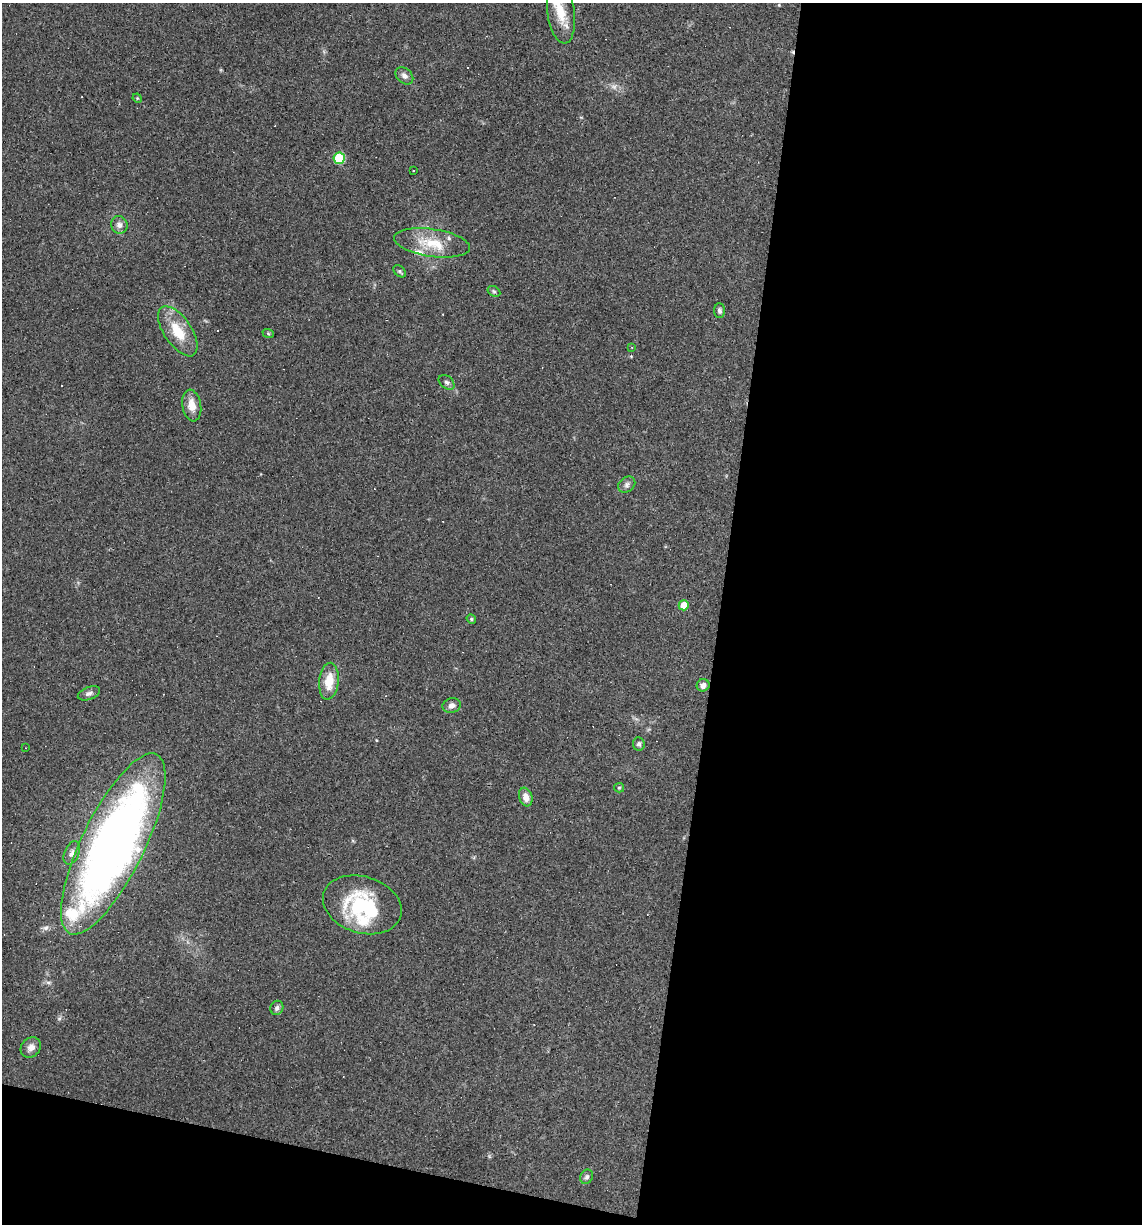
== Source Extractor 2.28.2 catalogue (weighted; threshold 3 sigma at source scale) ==
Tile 16 of 4 x 4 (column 4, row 4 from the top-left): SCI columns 3536-4675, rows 1-1222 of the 4907 x 4887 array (HDU 1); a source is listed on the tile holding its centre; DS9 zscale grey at full resolution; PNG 1144 x 1226 px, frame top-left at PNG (2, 3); each listed source drawn as its Kron ellipse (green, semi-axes under 4 px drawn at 4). Shown black and unused: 40% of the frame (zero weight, under 3 of 4 exposures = <1% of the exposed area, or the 3 px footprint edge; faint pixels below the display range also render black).
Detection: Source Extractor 2.28.2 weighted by HDU 2 'WHT'; one run over the whole footprint, this tile lists its part. Background 0.0582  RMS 0.0049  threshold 0.022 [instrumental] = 3 sigma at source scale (4.5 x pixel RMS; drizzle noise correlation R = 1.50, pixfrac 1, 0.05/0.05 arcsec/px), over >= 5 px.
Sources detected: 47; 1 too faint to see at this stretch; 1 inside a brighter object's white glare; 9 cosmic-ray / hot-pixel residue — neither listed nor drawn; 4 inside a brighter listed object's ellipse — not listed separately; the other 32 listed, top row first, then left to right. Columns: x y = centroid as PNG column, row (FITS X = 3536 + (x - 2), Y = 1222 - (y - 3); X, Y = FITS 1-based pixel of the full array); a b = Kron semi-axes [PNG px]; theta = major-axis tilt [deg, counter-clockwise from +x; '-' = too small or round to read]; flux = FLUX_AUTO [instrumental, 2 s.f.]
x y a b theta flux
561 12 32 13 -82 12
404 76 10 7 -43 2.1
137 98 5 4 - 0.49
339 158 6 5 - 25
414 170 3 2 - 0.66
119 225 9 8 - 2.6
432 243 38 14 -8 15
400 271 7 5 -40 0.86
494 291 7 5 -31 0.83
720 311 7 5 -86 1.2
178 331 29 13 -56 14
268 333 6 4 -20 0.6
632 347 3 2 - 0.51
447 382 9 6 -39 1.4
192 405 16 9 -81 5.6
627 485 9 7 40 1.7
684 605 5 5 - 6.9
471 619 5 4 - 0.64
329 681 18 9 84 9.2
703 685 6 6 - 2.3
89 693 12 6 20 1.8
452 705 9 7 14 2.3
639 744 7 6 - 1.2
26 748 3 2 - 0.33
619 788 5 4 - 0.65
526 797 9 6 -72 3.9
113 844 99 31 64 420
72 853 12 7 68 2.4
362 905 40 28 -18 38
277 1008 7 6 - 1.5
31 1047 11 9 43 3.1
587 1177 7 6 - 1.3
Isophote crosses this tile's border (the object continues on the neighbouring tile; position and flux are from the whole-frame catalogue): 1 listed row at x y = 561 12